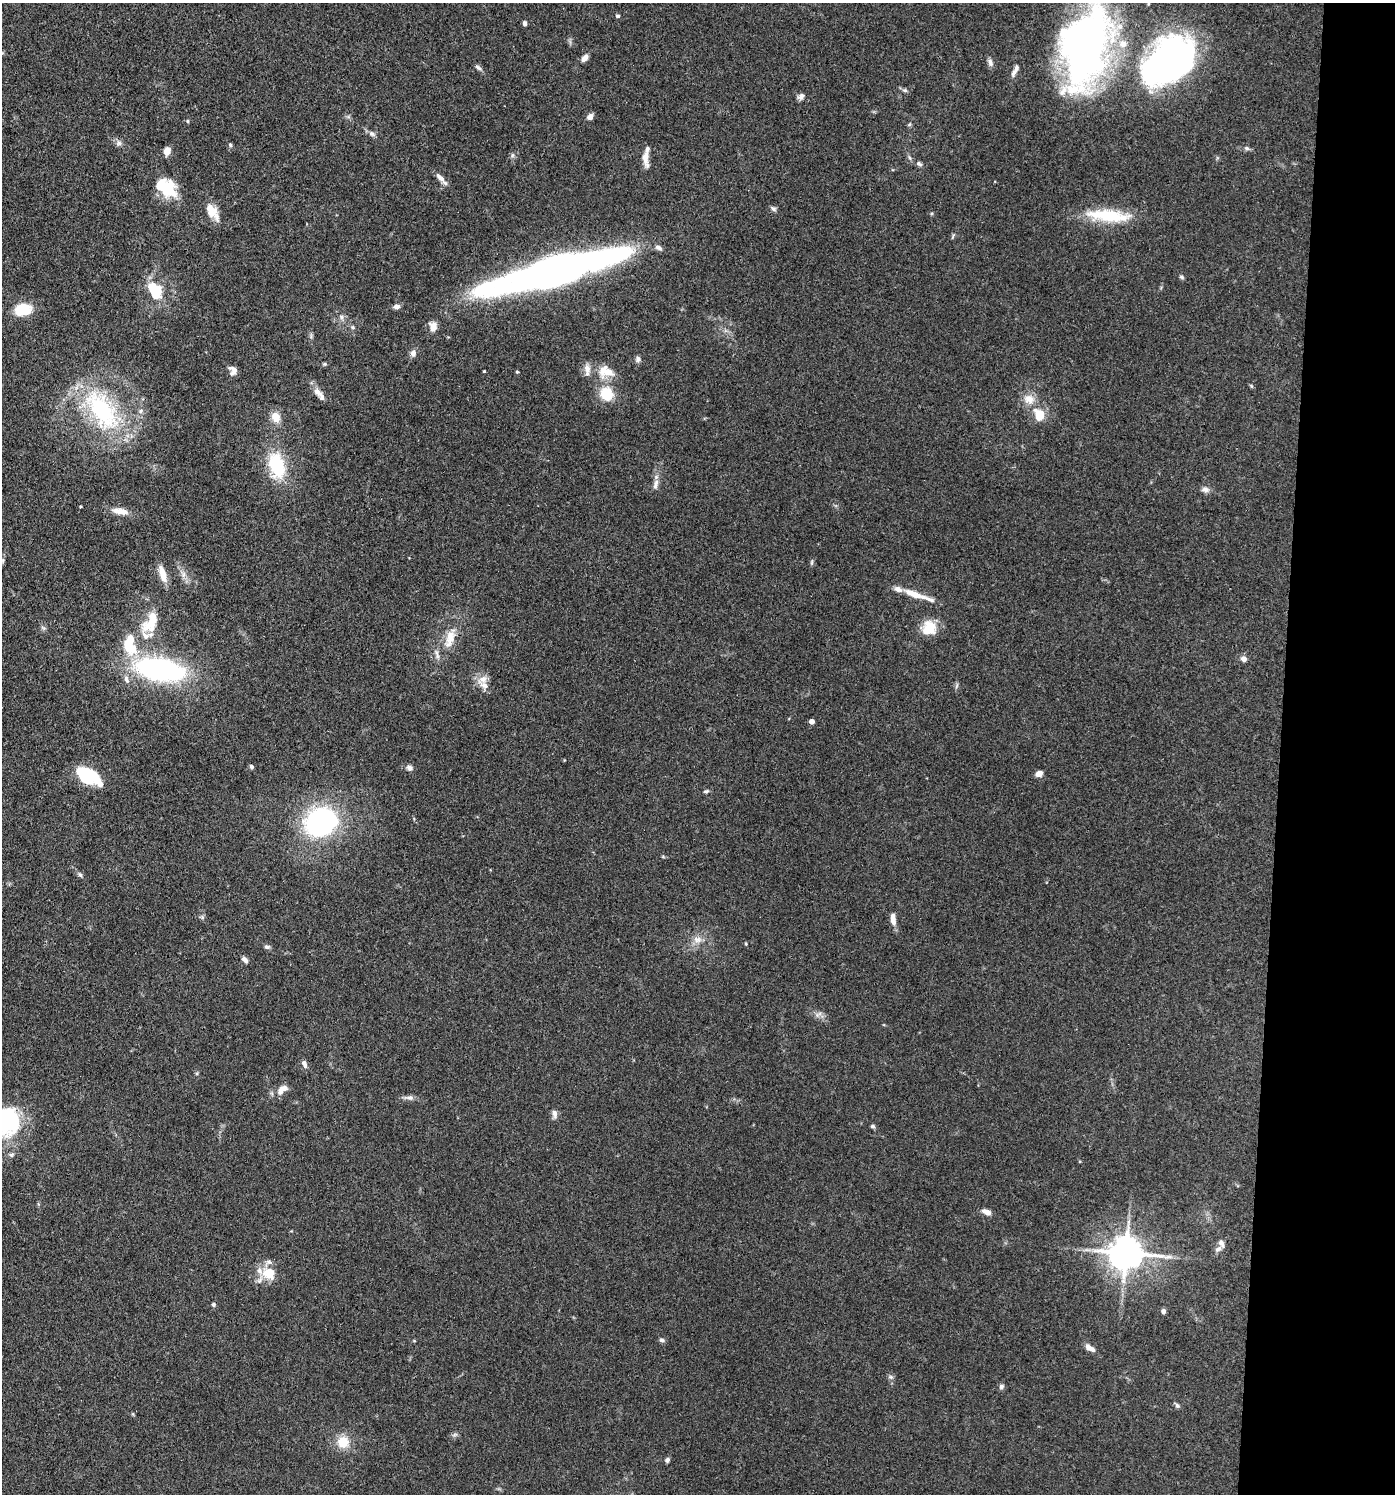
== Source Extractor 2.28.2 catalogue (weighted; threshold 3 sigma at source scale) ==
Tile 6 of 3 x 3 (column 3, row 2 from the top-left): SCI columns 3072-4464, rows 1567-3058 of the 4645 x 4619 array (HDU 1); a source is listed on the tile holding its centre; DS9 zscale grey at full resolution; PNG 1397 x 1496 px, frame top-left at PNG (2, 3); no overlay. Shown black and unused: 8% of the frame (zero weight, under 3 of 4 exposures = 9% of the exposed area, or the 3 px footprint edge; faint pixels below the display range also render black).
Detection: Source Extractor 2.28.2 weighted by HDU 2 'WHT'; one run over the whole footprint, this tile lists its part. Background 0.153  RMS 0.0055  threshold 0.025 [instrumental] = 3 sigma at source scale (4.5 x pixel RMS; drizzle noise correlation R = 1.50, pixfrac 1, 0.05/0.05 arcsec/px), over >= 5 px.
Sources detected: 119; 4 inside a brighter object's white glare — not listed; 15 inside a brighter listed object's ellipse — not listed separately; the other 100 listed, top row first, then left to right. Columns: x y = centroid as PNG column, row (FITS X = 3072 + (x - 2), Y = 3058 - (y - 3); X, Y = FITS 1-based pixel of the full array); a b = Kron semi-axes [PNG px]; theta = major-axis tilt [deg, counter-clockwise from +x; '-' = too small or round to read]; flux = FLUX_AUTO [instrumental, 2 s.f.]
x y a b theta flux
618 16 6 4 -14 0.88
525 23 5 4 - 1.3
1085 48 85 47 75 270
585 58 8 6 50 3.1
1168 61 63 41 37 210
990 62 11 6 -78 2.1
478 68 11 5 -34 1.5
1014 72 12 6 64 2.7
905 90 7 5 -19 1.2
801 96 9 6 44 2
590 117 8 6 56 2.3
188 121 5 3 - 0.61
372 134 8 7 - 1.7
119 143 7 7 - 1.7
230 145 5 4 - 0.86
1247 148 7 5 -21 1.2
167 151 8 6 76 4.6
646 158 21 7 -83 5
919 164 9 5 -29 1.5
440 178 15 6 -46 3.4
161 186 26 15 -54 15
773 209 8 5 -39 1.3
211 211 20 9 -56 11
1108 215 57 14 -5 26
554 268 129 19 16 400
1181 277 7 4 -27 0.89
156 291 23 16 79 16
396 307 6 5 - 2.5
23 310 16 11 10 19
341 317 7 6 - 1.6
353 327 6 5 - 1
433 327 10 8 -81 4.8
413 353 8 6 81 2.7
638 359 8 6 90 1.5
324 364 5 5 - 0.73
587 369 13 9 -73 3.8
233 370 9 7 -55 3.4
484 371 3 2 - 0.49
517 372 4 3 - 0.52
603 372 19 11 83 7
317 392 15 8 -54 3.6
606 394 16 13 -66 15
1029 399 15 12 -16 6.3
101 410 56 27 -55 71
141 411 6 4 71 1.1
1040 414 8 7 - 13
276 417 11 9 -75 6.8
277 465 26 15 -74 32
656 484 17 6 74 2.9
1205 489 10 7 -13 2.4
120 511 21 8 -9 6.1
3 560 6 4 72 0.79
812 562 6 4 72 0.83
162 574 23 7 -73 6.3
183 574 9 5 71 1.9
914 594 29 8 -21 8.8
43 628 9 3 -44 0.94
146 628 19 15 84 11
929 628 17 15 55 13
450 638 31 11 74 11
129 648 17 12 -31 14
1244 659 8 6 -38 2.5
160 670 33 15 -10 140
126 679 11 6 -72 2.3
483 679 12 10 29 4.8
812 721 4 4 - 4
251 766 5 5 - 0.98
410 768 8 6 -27 2.1
1039 773 6 5 - 4.3
88 776 24 14 -29 31
706 791 7 4 10 1
321 822 28 22 25 99
80 875 7 4 -44 1.1
202 917 6 5 - 1
893 919 14 6 -84 4.1
697 939 13 9 -7 4.1
746 944 5 3 - 0.53
267 947 8 5 -8 1.2
245 960 7 5 -47 2.3
304 1064 9 5 -71 2.6
282 1089 16 8 39 5
410 1098 12 6 -8 2.2
554 1114 12 6 -81 2.2
6 1121 33 28 65 54
873 1126 5 4 - 1.1
986 1212 10 5 -25 3.6
1221 1243 13 6 -57 2.3
1126 1253 11 9 -5 1300
269 1273 16 14 -39 12
213 1305 5 5 - 0.95
1163 1311 6 5 - 1.6
662 1340 7 5 -6 1.3
414 1341 5 3 - 0.48
1088 1347 9 7 -58 2.6
891 1377 7 6 - 1.2
1001 1386 7 6 - 1.4
1177 1405 7 5 -56 1.2
455 1434 7 4 19 1.1
343 1442 13 13 - 10
667 1460 6 5 - 1.5
Overlapping masked pixels (flux is a lower limit): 1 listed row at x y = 554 268
Isophote crosses this tile's border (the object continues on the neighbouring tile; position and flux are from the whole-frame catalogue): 2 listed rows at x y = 1085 48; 6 1121